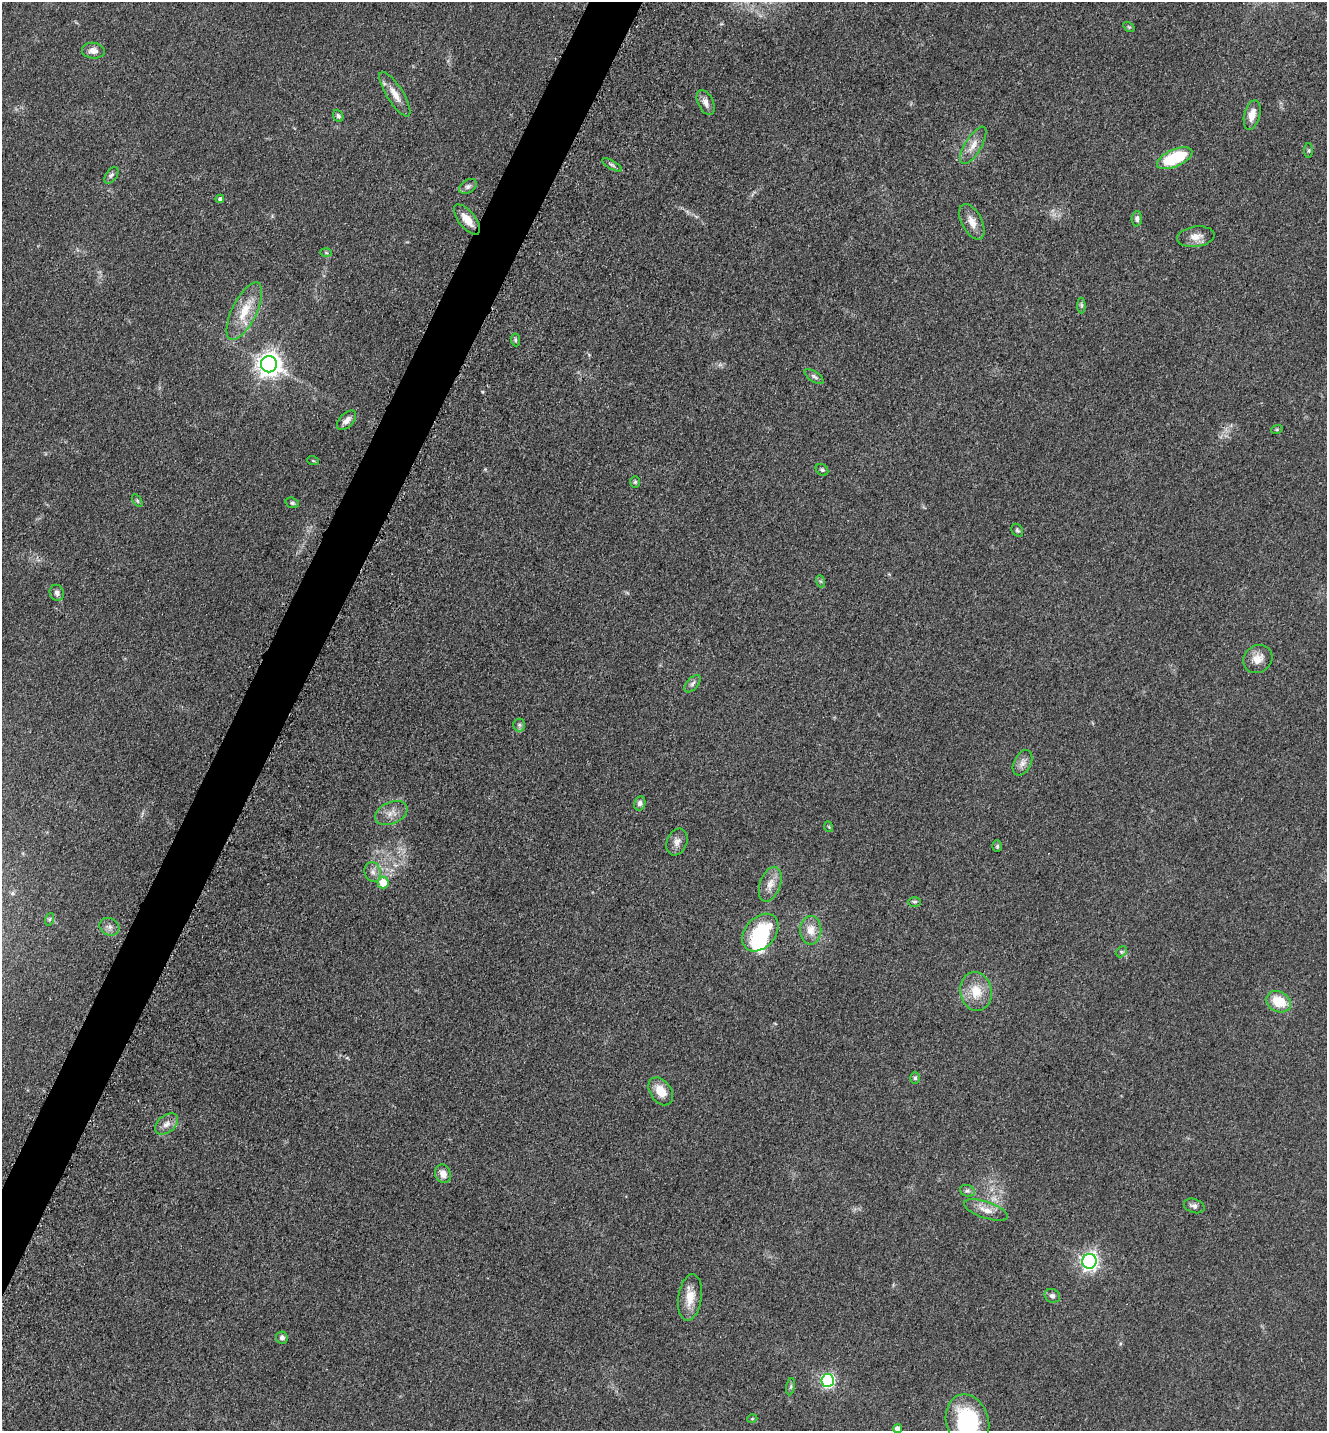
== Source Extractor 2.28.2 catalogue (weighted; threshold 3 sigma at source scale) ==
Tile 7 of 4 x 4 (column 3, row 2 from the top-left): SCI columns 2949-4273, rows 2900-4328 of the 5806 x 5775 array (HDU 1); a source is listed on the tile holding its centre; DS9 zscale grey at full resolution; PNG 1329 x 1433 px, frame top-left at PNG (2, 2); each listed source drawn as its Kron ellipse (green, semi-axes under 4 px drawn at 4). Shown black and unused: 3% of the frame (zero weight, under 3 of 5 exposures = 4% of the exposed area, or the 3 px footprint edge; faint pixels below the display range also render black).
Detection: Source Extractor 2.28.2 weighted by HDU 2 'WHT'; one run over the whole footprint, this tile lists its part. Background 0.0636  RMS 0.006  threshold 0.027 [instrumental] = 3 sigma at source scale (4.5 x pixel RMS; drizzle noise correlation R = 1.50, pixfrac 1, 0.05/0.05 arcsec/px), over >= 5 px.
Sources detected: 71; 1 inside a brighter object's white glare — neither listed nor drawn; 1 inside a brighter listed object's ellipse — not listed separately; the other 69 listed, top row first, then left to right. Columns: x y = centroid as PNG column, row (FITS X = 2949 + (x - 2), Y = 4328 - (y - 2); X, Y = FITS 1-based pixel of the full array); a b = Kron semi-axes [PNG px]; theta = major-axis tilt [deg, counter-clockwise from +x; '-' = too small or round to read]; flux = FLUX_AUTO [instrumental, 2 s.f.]
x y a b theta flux
1129 27 6 4 -33 0.71
93 51 11 8 -6 4.1
395 94 26 8 -58 7.2
706 103 13 7 -63 4
1252 115 15 7 76 6.1
338 116 6 5 - 1.4
973 145 21 8 59 5.9
1309 150 7 4 90 0.89
1175 158 19 8 24 33
612 165 11 3 -29 1.3
111 175 9 5 52 1.7
468 186 9 6 32 2
220 199 4 4 - 1.5
467 219 18 8 -52 7.3
1137 219 8 5 86 1.8
972 222 19 10 -63 6.2
1196 237 19 10 7 5.8
326 253 6 4 -2 0.83
1081 305 8 4 -89 1
244 311 31 12 64 15
515 340 6 4 -83 1
269 364 8 8 - 550
814 376 11 5 -34 1.7
346 420 12 6 46 3.6
1277 429 6 4 19 0.69
313 461 6 3 -20 0.65
822 470 7 5 -37 1.1
635 482 6 5 - 0.84
137 500 7 4 -59 0.89
292 503 7 5 -18 1.2
1017 530 7 5 -57 1
820 581 6 4 -70 0.83
57 593 8 7 - 2.2
1258 659 15 13 34 6.9
693 684 10 5 49 2.1
519 725 6 6 - 1.3
1022 763 13 8 63 3.8
640 803 7 5 76 2.3
391 813 17 10 23 6
829 827 5 3 - 0.51
677 842 14 10 68 3.8
997 846 6 5 - 0.97
373 872 10 8 -75 3.1
383 883 6 5 - 11
770 884 18 10 71 6.2
914 902 6 4 0 0.99
50 919 6 4 71 0.87
109 927 10 8 -26 3.2
811 930 14 10 89 7.3
760 933 21 15 48 35
1121 952 6 4 45 1
976 991 19 15 -82 13
1279 1002 13 10 -26 15
915 1078 6 5 - 1.1
661 1091 15 10 -55 9.5
166 1124 13 8 39 4.2
443 1174 9 7 -69 5.3
967 1191 7 5 -19 1.5
1194 1206 10 7 -18 2.5
986 1210 23 8 -19 6.5
1089 1261 7 7 - 230
1052 1296 8 6 -23 2.1
690 1297 23 11 81 9.6
282 1338 6 6 - 1.9
828 1380 6 6 - 110
791 1387 9 4 81 1.2
752 1419 5 3 - 0.55
967 1422 28 21 -74 56
898 1429 4 4 - 4.2
Isophote crosses this tile's border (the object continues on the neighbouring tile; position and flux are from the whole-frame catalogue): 2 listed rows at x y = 967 1422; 898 1429